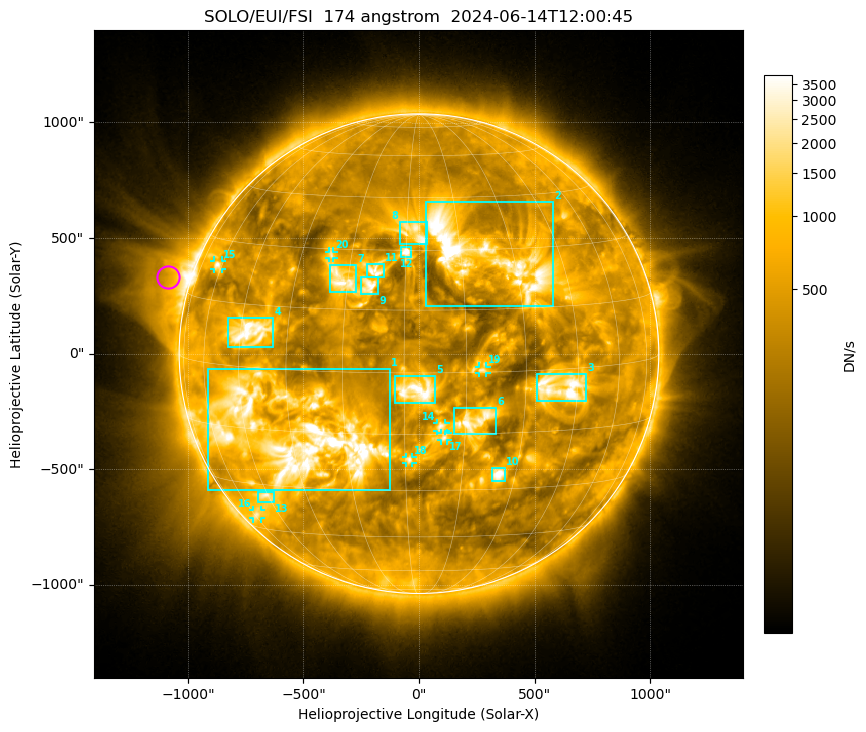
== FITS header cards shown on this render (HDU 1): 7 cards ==
TELESCOP= 'SOLO/EUI/FSI'       / telescope/Sensor name
WAVELNTH=                  174 / [Angstrom] characteristic wavelength observatio
WAVEUNIT= 'Angstrom'           / Wavelength unit
DATE-OBS= '2024-06-14T12:00:45.197' / [UTC] deprecated, same as DATE-BEG.
CTYPE1  = 'HPLN-TAN'           / helioprojective longitude (Solar X)
CTYPE2  = 'HPLT-TAN'           / helioprojective latitude (Solar Y)
BUNIT   = 'DN/s    '           / units of physical value, after BSCALE, BZERO

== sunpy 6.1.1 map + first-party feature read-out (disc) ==
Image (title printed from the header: SOLO/EUI/FSI  174 angstrom  2024-06-14T12:00:45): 632 x 631 px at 4.44 arcsec/px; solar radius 1037 arcsec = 234 px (full disc in frame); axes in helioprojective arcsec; data unit DN/s (BUNIT, on the colour bar)
Field: cropped to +-1.35 R_sun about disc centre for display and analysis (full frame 3808 x 3830 px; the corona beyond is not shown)
Orientation: file roll -17.05 deg (from PC/CROTA): ROTATED to solar-north-up (sunpy Map.rotate, bilinear) for analysis and display; everything below refers to the rotated frame
Observer: Stonyhurst longitude +168.5 deg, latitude +4.6 deg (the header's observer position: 169 deg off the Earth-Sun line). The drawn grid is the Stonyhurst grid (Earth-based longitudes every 15 deg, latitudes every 15 deg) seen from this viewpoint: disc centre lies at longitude +168.5 deg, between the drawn +165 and +180 deg meridians, so no drawn meridian runs through disc centre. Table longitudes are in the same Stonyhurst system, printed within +-180 deg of +168.5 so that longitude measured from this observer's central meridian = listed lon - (+168.5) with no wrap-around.
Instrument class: DISC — disc imager (sunpy class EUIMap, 174 A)
Bright regions (active regions / flare kernels): reference = the median radial profile (limb darkening/brightening removed); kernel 5 px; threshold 5 sigma = 1097 DN/s over a disc level ~438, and >= 1.15x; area >= 9 px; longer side >= 6 px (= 27 arcsec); searched inside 0.97 R_sun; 20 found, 20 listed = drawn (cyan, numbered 1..; 7 of them under ~37 arcsec drawn as corner ticks so the feature stays visible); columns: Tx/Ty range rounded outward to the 10 arcsec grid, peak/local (2 s.f.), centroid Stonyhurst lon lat
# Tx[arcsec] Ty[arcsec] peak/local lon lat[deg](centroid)
1 -910..-120 -590..-60 11 +135 -16
2 30..580 200..660 19 +186 +29
3 510..720 -210..-80 9.9 +205 -4
4 -830..-630 30..160 14 +123 +8
5 -110..70 -220..-90 13 +168 -4
6 150..330 -350..-230 8.4 +182 -12
7 -390..-270 270..390 6.9 +148 +22
8 -80..40 470..570 6.5 +167 +35
9 -250..-180 260..330 8 +156 +21
10 320..370 -560..-490 8.7 +190 -26
11 -230..-150 330..390 5.6 +157 +25
12 -80..-30 420..460 9.1 +165 +30
13 -700..-630 -640..-590 6.6 +119 -33
14 80..120 -340..-300 7.2 +174 -13
15 -890..-850 360..400 6.5 +103 +24
16 -720..-680 -720..-670 4.1 +107 -40
17 90..130 -380..-340 4.8 +175 -16
18 -60..-30 -480..-440 5.7 +166 -22
19 260..290 -80..-50 6.3 +184 +1
20 -390..-370 410..440 3.4 +144 +28
Off-limb structures (1.02-1.3 R_sun): pedestal 1.27 DN/s subtracted; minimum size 50 px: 12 found; the strongest spans PA ~50..85 deg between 1.02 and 1.3 R_sun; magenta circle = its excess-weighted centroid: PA ~75 deg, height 1.1 R_sun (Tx ~-1090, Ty ~330 arcsec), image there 3.3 x the reference